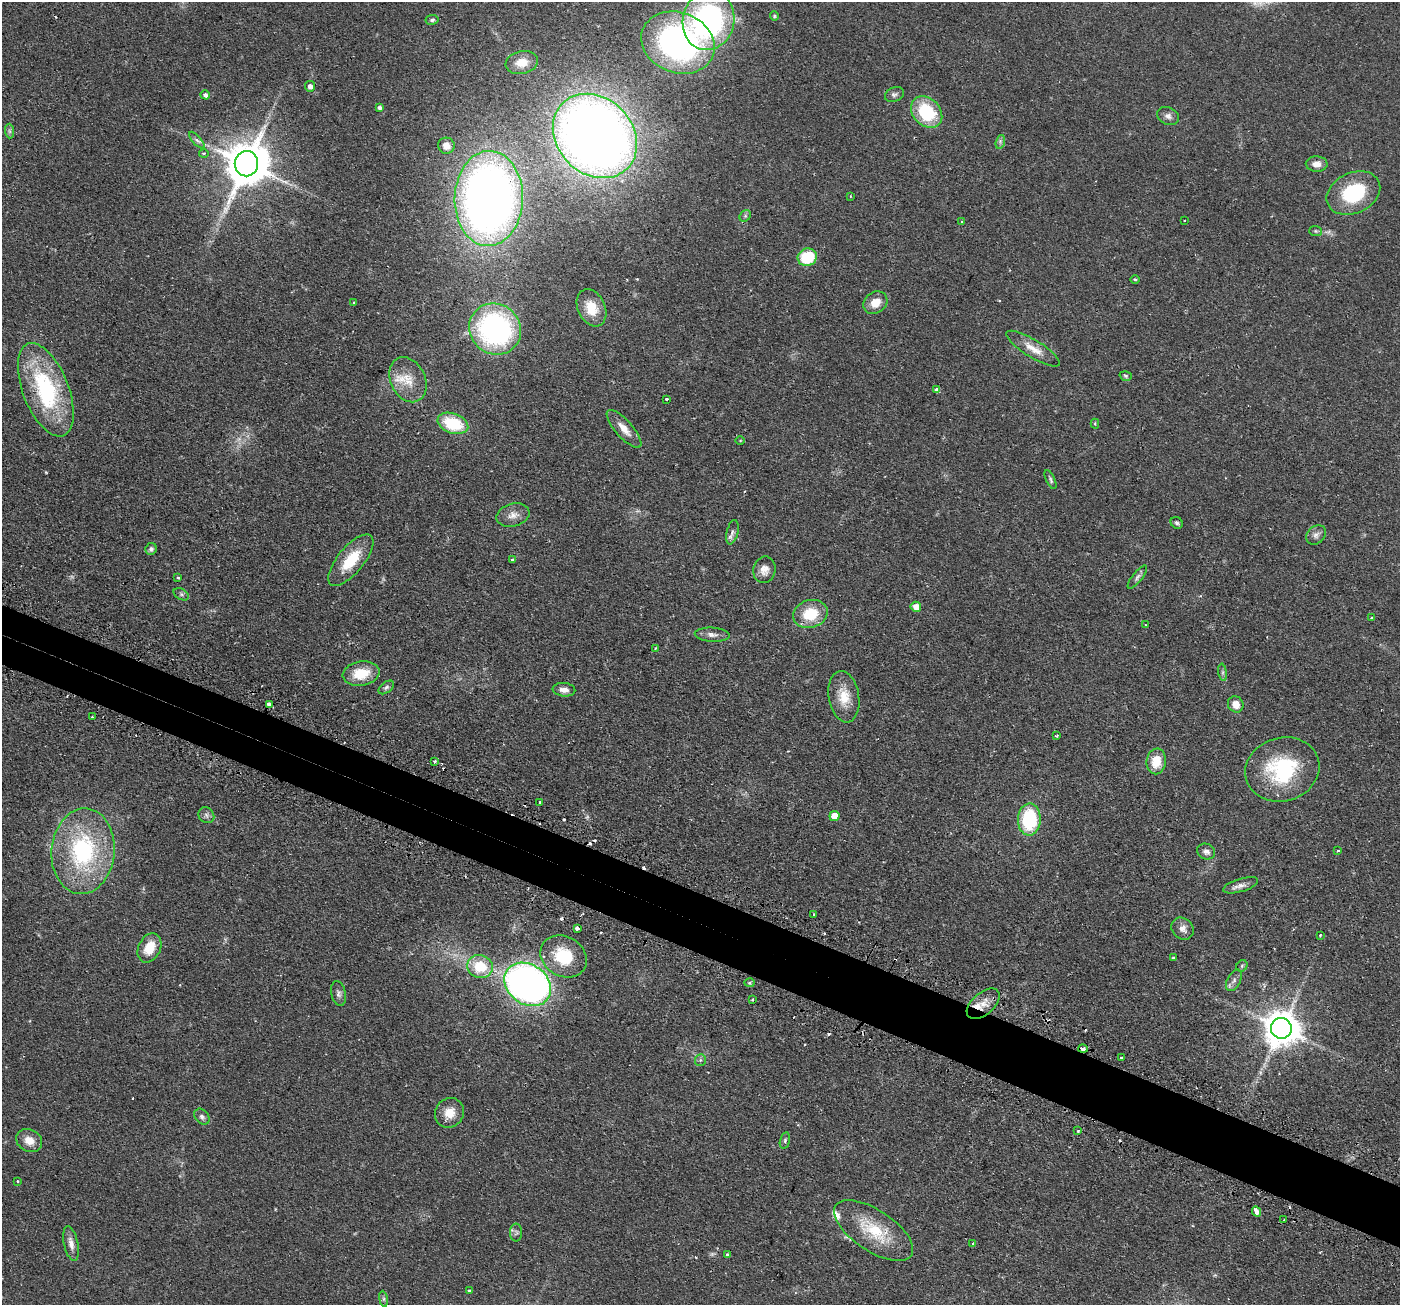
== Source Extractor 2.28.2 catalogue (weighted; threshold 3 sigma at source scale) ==
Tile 6 of 4 x 4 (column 2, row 2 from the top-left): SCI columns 1441-2838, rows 2779-4081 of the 5676 x 5691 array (HDU 1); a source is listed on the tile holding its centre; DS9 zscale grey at full resolution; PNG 1402 x 1307 px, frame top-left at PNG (2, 2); each listed source drawn as its Kron ellipse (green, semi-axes under 4 px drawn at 4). Shown black and unused: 5% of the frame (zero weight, under 2 of 3 exposures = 4% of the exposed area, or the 3 px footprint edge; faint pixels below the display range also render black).
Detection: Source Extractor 2.28.2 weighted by HDU 2 'WHT'; one run over the whole footprint, this tile lists its part. Background 0.0608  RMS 0.0049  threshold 0.0219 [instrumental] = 3 sigma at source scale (4.5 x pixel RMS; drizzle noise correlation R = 1.50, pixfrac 1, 0.05/0.05 arcsec/px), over >= 5 px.
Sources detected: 134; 4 too faint to see at this stretch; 1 inside a brighter object's white glare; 13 cosmic-ray / hot-pixel residue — neither listed nor drawn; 2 inside a brighter listed object's ellipse — not listed separately; the other 114 listed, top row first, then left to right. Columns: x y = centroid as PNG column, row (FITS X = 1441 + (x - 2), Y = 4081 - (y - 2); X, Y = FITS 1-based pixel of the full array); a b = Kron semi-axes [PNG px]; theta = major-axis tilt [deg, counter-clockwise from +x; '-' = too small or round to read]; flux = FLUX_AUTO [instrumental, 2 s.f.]
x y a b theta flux
774 16 5 4 - 0.54
432 20 6 5 - 0.97
708 20 30 25 76 110
678 43 38 30 -21 140
522 63 16 11 11 6.4
310 86 5 5 - 2.2
894 94 10 7 22 1.4
205 95 5 4 - 1.5
379 107 4 3 - 1.2
927 112 17 13 -46 27
1168 116 11 8 -24 2.3
9 131 7 4 -89 1
595 136 46 38 -45 500
197 140 10 4 -48 1.3
1000 142 7 4 73 1.1
446 146 8 8 - 4.3
204 153 5 3 - 0.51
246 164 13 11 80 1800
1317 164 11 7 -2 3.6
1353 193 28 20 24 29
850 196 3 2 - 0.42
489 198 47 34 88 420
745 216 6 5 - 0.9
1184 221 2 2 - 0.52
962 222 3 3 - 1.2
1316 231 6 5 - 0.69
807 257 10 8 23 22
1135 279 5 3 - 0.55
354 303 4 2 - 0.42
875 303 13 10 37 6.3
591 308 19 13 -64 11
495 329 27 25 -39 110
1033 349 31 9 -32 6.8
1126 376 6 4 -17 0.75
408 380 23 17 -65 11
46 390 49 23 -69 56
937 390 4 3 - 4.5
666 399 3 3 - 0.8
453 423 16 10 -19 22
1095 424 5 4 - 0.52
624 429 24 8 -48 5.4
740 440 5 3 - 0.38
1051 480 10 4 -64 1
513 515 17 11 15 4.4
1177 523 6 5 - 0.98
732 532 12 5 76 1.8
1316 535 11 8 42 2.3
151 549 6 5 - 1.2
351 560 31 13 50 16
512 560 3 3 - 1.3
764 570 13 11 78 4.2
1137 577 14 5 52 1.6
178 578 4 3 - 0.52
181 594 8 5 -30 1.1
916 607 5 5 - 4.5
810 614 17 14 16 15
1372 618 3 3 - 0.85
1146 625 3 2 - 0.4
712 635 17 7 -4 2.6
655 648 3 2 - 0.55
1223 672 8 4 -82 1
361 673 18 12 8 12
386 687 9 5 37 1.1
564 690 11 6 -6 3.1
844 697 26 15 -81 10
269 704 4 3 - 17
1236 704 8 7 - 4.4
92 717 3 3 - 0.88
1057 736 3 3 - 0.52
435 761 3 3 - 1.1
1156 761 13 9 81 8.9
1282 769 37 32 17 41
540 802 3 2 - 0.62
206 815 8 7 - 1.6
834 816 5 5 - 6.3
1029 819 16 11 88 33
1338 850 3 3 - 0.89
83 851 43 31 84 61
1206 852 9 7 -24 2.2
1240 885 18 6 16 2.8
814 914 3 2 - 0.47
577 928 4 3 - 2.8
1183 929 12 10 -45 3.1
1320 935 3 2 - 0.68
149 948 15 11 64 10
564 956 24 20 -30 22
1173 958 3 3 - 1.2
1242 966 6 5 - 0.77
480 967 13 11 -14 14
1234 980 11 6 63 2.1
749 983 5 4 - 0.72
528 984 25 20 -36 270
338 993 12 7 -78 1.8
752 999 3 3 - 0.63
983 1004 19 11 41 6.1
1281 1028 10 10 - 1100
1083 1049 5 3 - 3.2
1121 1057 3 3 - 2.4
700 1060 6 5 - 0.98
450 1113 15 14 - 7.2
202 1117 9 6 -49 1.5
1078 1131 3 3 - 1.1
785 1140 9 5 77 1
29 1141 13 11 -29 5.8
18 1181 3 3 - 0.63
1256 1212 5 4 - 4.7
1284 1219 3 2 - 0.47
874 1231 45 20 -34 22
516 1233 9 6 90 1.3
973 1243 4 4 - 0.71
71 1244 18 7 -78 3.3
727 1254 4 3 - 0.8
469 1291 3 3 - 2.3
383 1299 8 4 -82 0.85
Overlapping masked pixels (flux is a lower limit): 1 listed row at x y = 1083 1049
Isophote crosses this tile's border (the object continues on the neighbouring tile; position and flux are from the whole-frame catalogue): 1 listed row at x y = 708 20